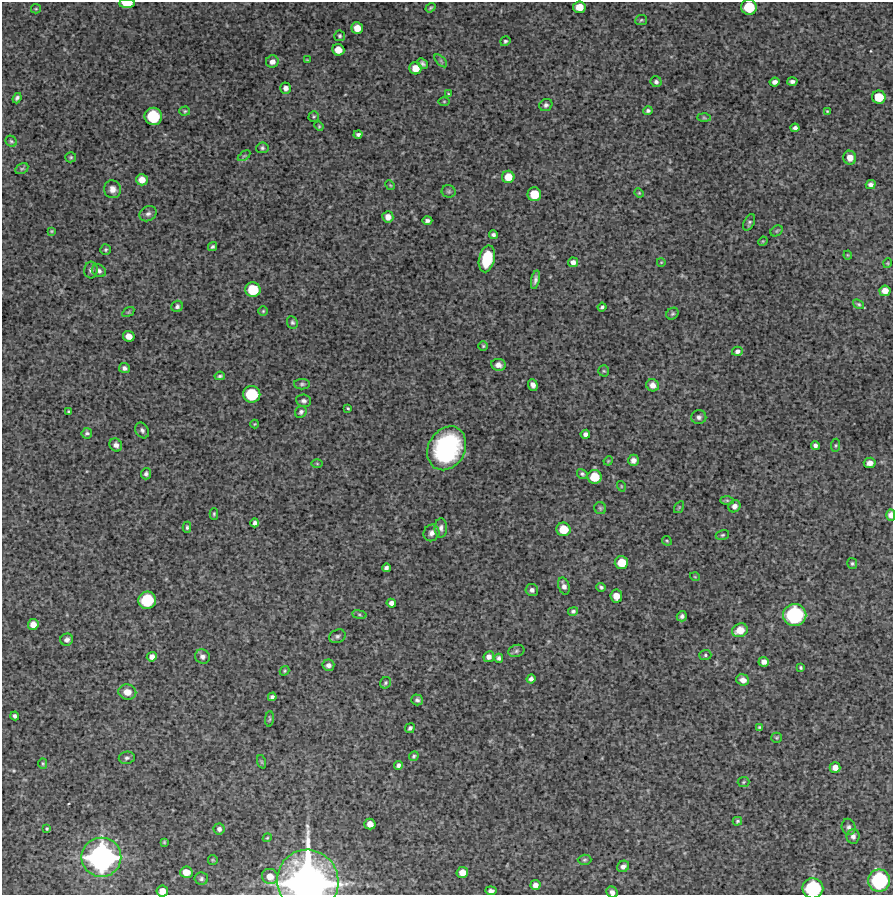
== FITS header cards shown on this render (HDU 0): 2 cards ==
NAXIS1  =                  891 /Length X axis
NAXIS2  =                  893 /Length Y axis

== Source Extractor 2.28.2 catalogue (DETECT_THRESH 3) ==
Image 891 x 893 px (HDU 0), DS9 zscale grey, 1 PNG px = 1 image px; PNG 895 x 897 px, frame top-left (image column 1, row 893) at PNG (2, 2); each listed source drawn as its Kron ellipse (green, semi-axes under 4 px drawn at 4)
Background 4000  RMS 230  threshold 678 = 3 sigma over >= 5 px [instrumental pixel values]
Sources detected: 188; all 188 listed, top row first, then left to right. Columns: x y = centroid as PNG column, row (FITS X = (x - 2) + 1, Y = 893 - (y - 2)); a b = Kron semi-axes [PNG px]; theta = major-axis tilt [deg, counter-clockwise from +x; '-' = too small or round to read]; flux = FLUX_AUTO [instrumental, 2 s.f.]
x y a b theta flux
127 3 8 4 1 2.9e+05
579 7 6 6 - 2.1e+05
749 7 7 7 - 5.0e+05
431 8 5 3 - 2.1e+04
36 9 5 4 - 1.8e+04
641 20 6 5 - 2.2e+04
357 28 6 5 - 1.7e+05
340 36 5 5 - 2.4e+04
505 41 5 4 - 2.8e+04
338 50 6 5 - 1.8e+05
307 60 4 2 - 1.2e+04
441 61 8 4 -46 2.9e+04
272 62 6 6 - 8.0e+04
422 63 6 4 -45 3.7e+04
415 68 6 6 - 1.7e+05
792 81 5 3 - 4.4e+04
656 82 5 5 - 3.9e+04
775 82 5 4 - 6.1e+04
286 88 5 5 - 6.6e+04
448 94 4 3 - 1.6e+04
879 97 7 6 - 3.3e+05
17 98 5 4 - 3.8e+04
444 101 5 3 - 1.6e+04
546 105 7 6 - 4.2e+04
185 111 5 4 - 2.1e+04
648 111 5 4 - 3.3e+04
827 111 3 3 - 1.5e+04
153 116 9 8 - 7.2e+05
314 117 5 5 - 2.2e+04
704 118 6 4 -2 2.4e+04
319 126 5 4 - 1.8e+04
795 128 4 4 - 4.6e+04
358 134 4 3 - 3.9e+04
11 141 6 5 - 2.5e+04
262 148 6 5 - 3.2e+04
244 156 7 3 36 2.0e+04
71 157 5 5 - 2.2e+04
850 158 7 6 - 1.4e+05
22 169 7 5 28 2.8e+04
508 177 6 6 - 2.2e+05
142 180 6 6 - 1.5e+05
871 184 5 4 - 5.2e+04
390 185 5 4 - 1.5e+04
112 189 9 8 - 9.7e+04
449 191 7 6 - 3.1e+04
639 193 5 4 - 1.6e+04
534 194 7 6 - 3.3e+05
148 214 9 7 28 5.6e+04
388 217 6 5 - 1.1e+05
427 221 5 4 - 4.4e+04
749 222 9 5 64 3.4e+04
52 231 4 3 - 1.7e+04
777 231 6 5 - 2.3e+04
493 235 4 4 - 4.0e+04
763 241 5 4 - 1.4e+04
213 247 5 4 - 3.0e+04
106 250 5 5 - 2.6e+04
848 255 4 4 - 1.5e+04
487 259 13 8 77 4.9e+05
573 262 5 5 - 6.8e+04
661 262 4 3 - 1.1e+04
888 263 5 3 - 1.3e+04
91 270 8 6 86 5.3e+04
99 271 7 6 - 4.5e+04
535 280 9 4 78 5.2e+04
253 290 7 7 - 5.0e+05
885 291 5 5 - 1.2e+05
859 304 6 4 -38 2.3e+04
177 306 6 5 - 4.0e+04
602 307 4 3 - 2.8e+04
263 311 5 4 - 1.9e+04
128 312 7 4 34 2.2e+04
672 314 6 5 - 2.7e+04
292 322 6 5 - 3.1e+04
129 336 6 5 - 1.2e+05
483 346 4 4 - 2.0e+04
737 351 5 4 - 4.8e+04
498 365 7 6 - 7.2e+04
124 368 5 5 - 4.3e+04
604 371 5 5 - 2.3e+04
220 376 5 3 - 2.8e+04
302 384 8 5 0 3.1e+04
533 385 6 5 - 5.9e+04
653 385 6 6 - 9.7e+04
252 394 8 8 - 6.9e+05
304 401 7 6 - 4.4e+04
348 408 3 3 - 1.8e+04
69 412 3 3 - 2.1e+04
301 412 6 5 - 3.3e+04
699 417 7 7 - 4.9e+04
255 424 4 4 - 1.4e+04
142 430 8 6 -59 4.4e+04
87 433 5 5 - 3.5e+04
585 434 5 4 - 4.9e+04
116 445 7 6 - 6.4e+04
815 445 4 4 - 4.5e+04
836 445 7 4 83 2.3e+04
447 448 23 18 61 2.1e+06
633 460 6 5 - 6.7e+04
608 461 5 3 - 1.3e+04
870 463 6 5 - 7.5e+04
317 464 6 4 -2 1.6e+04
146 474 5 5 - 3.7e+04
582 474 5 4 - 3.0e+04
595 477 7 7 - 3.2e+05
621 486 5 3 - 1.3e+04
727 500 7 4 -1 2.4e+04
734 506 6 5 - 7.7e+04
679 507 6 4 56 1.9e+04
600 508 6 5 - 2.4e+04
214 514 5 4 - 2.1e+04
891 515 6 4 -90 8.8e+04
255 523 4 4 - 4.3e+04
187 527 6 4 89 2.7e+04
441 528 10 6 90 5.9e+04
563 529 7 6 - 3.1e+05
431 533 8 7 - 7.0e+04
722 535 7 5 16 2.6e+04
667 541 5 4 - 1.9e+04
621 563 7 6 - 3.0e+05
852 564 5 5 - 2.5e+04
386 568 4 4 - 4.0e+04
695 577 5 3 - 1.3e+04
564 586 9 5 -72 7.1e+04
601 587 4 3 - 2.8e+04
532 590 6 6 - 5.3e+04
616 596 6 6 - 1.5e+05
147 600 9 8 - 7.7e+05
391 603 4 4 - 5.7e+04
573 611 5 4 - 3.1e+04
359 615 7 4 -9 2.5e+04
795 615 11 11 - 1.4e+06
682 616 5 5 - 4.1e+04
33 624 5 5 - 1.2e+05
740 630 8 6 24 2.2e+05
337 636 8 6 22 3.9e+04
67 640 6 6 - 5.5e+04
516 651 8 6 18 3.9e+04
705 655 6 5 - 3.0e+04
152 657 5 4 - 7.3e+04
202 657 7 7 - 5.3e+04
489 657 5 5 - 6.7e+04
499 658 4 4 - 3.9e+04
764 662 5 5 - 6.8e+04
328 665 6 6 - 6.2e+04
801 668 3 3 - 2.0e+04
284 671 5 4 - 1.9e+04
531 679 5 4 - 4.8e+04
743 680 6 5 - 8.4e+04
385 683 6 5 - 2.6e+04
127 692 9 7 -11 1.6e+05
272 697 4 4 - 3.8e+04
417 700 6 5 - 4.1e+04
15 716 4 4 - 3.5e+04
269 719 8 3 86 1.8e+04
759 727 3 3 - 2.0e+04
410 728 5 4 - 3.5e+04
777 738 5 5 - 1.9e+04
414 756 5 4 - 2.4e+04
127 758 8 6 7 3.7e+04
262 762 7 4 -71 2.1e+04
43 764 5 4 - 2.0e+04
398 765 4 4 - 4.2e+04
835 768 5 5 - 9.9e+04
743 782 6 5 - 2.1e+04
737 821 5 4 - 2.2e+04
370 824 5 5 - 1.1e+05
849 827 8 7 - 4.8e+04
47 829 3 3 - 2.1e+04
219 829 5 5 - 5.0e+04
853 836 7 6 - 5.5e+04
267 838 4 3 - 1.5e+04
164 842 4 3 - 1.6e+04
101 857 20 19 - 3.7e+06
213 860 5 5 - 1.7e+04
584 860 7 5 2 2.6e+04
623 866 6 5 - 6.0e+04
186 872 6 5 - 1.7e+05
462 872 6 5 - 1.4e+05
270 876 8 7 - 1.5e+05
201 879 6 6 - 3.5e+04
308 881 31 30 - 7.7e+06
879 881 11 11 - 1.4e+06
535 885 5 5 - 7.2e+04
813 888 10 10 - 1.2e+06
162 891 6 5 - 1.5e+05
491 891 5 4 - 4.8e+04
612 892 6 5 - 5.8e+04
At the frame edge (FLAGS 8, measured only in part): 7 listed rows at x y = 127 3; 749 7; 891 515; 308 881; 813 888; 162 891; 612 892